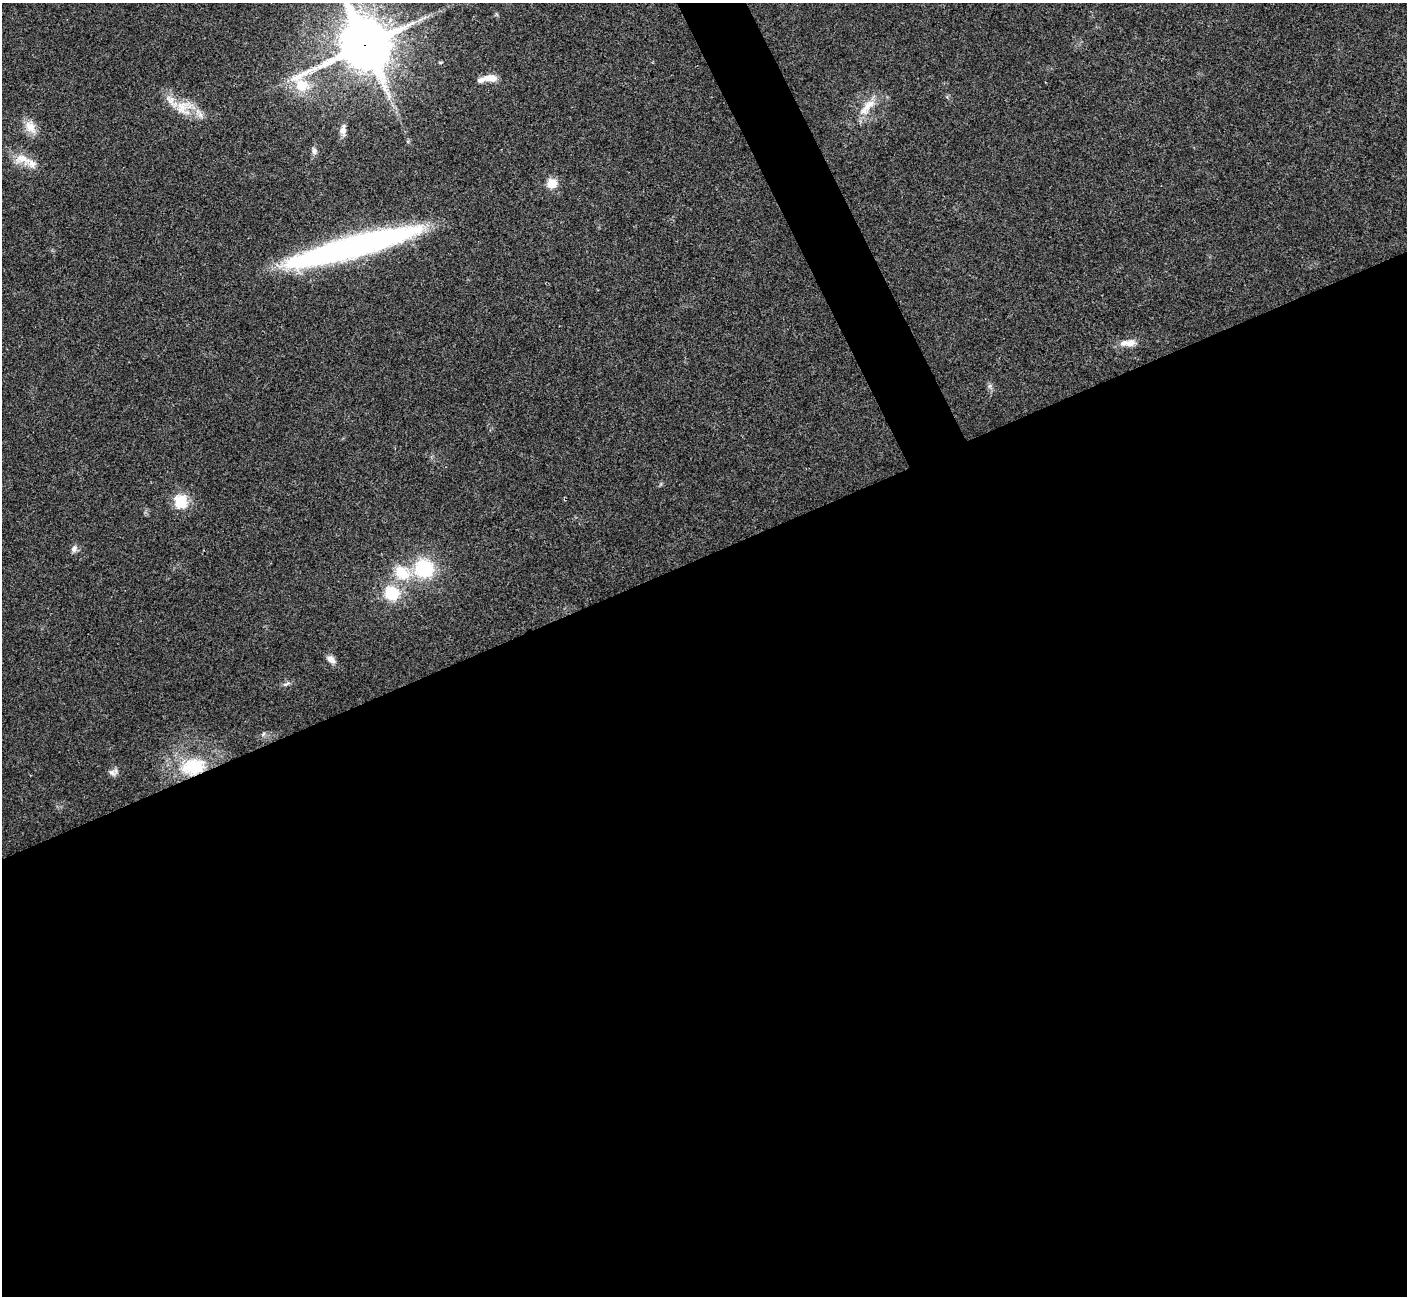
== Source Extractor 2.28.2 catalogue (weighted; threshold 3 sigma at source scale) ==
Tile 15 of 4 x 4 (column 3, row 4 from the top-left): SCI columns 2813-4217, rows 156-1449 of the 5628 x 5617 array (HDU 1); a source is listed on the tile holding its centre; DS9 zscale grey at full resolution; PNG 1409 x 1298 px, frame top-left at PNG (2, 3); no overlay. Shown black and unused: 59% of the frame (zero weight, under 3 of 4 exposures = <1% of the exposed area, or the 3 px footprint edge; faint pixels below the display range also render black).
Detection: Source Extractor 2.28.2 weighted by HDU 2 'WHT'; one run over the whole footprint, this tile lists its part. Background 0.0214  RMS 0.004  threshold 0.0181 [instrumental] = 3 sigma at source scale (4.5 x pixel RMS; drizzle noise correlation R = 1.50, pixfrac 1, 0.05/0.05 arcsec/px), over >= 5 px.
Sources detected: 24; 3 inside a brighter listed object's ellipse — not listed separately; the other 21 listed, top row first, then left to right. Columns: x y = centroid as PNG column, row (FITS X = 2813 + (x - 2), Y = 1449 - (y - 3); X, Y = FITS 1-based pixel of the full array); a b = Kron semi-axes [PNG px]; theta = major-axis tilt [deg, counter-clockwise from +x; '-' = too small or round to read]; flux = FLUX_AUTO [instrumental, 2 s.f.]
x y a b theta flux
365 45 22 19 37 1800
488 77 15 10 21 3.1
182 107 22 16 60 7.5
865 108 22 11 55 6.3
30 127 19 12 -53 4.9
343 130 12 8 -82 2.1
314 151 10 6 -84 1.5
23 159 27 13 -15 6.9
552 183 13 12 - 4.5
352 247 125 18 15 150
1128 343 23 9 4 4.2
180 501 17 15 -79 9.9
74 548 10 7 67 1.5
424 568 19 18 - 23
402 573 19 14 -38 11
392 593 17 15 -44 13
331 659 11 8 -40 2.5
286 684 11 4 23 1
263 734 6 4 71 0.59
193 767 24 16 10 19
112 773 10 7 -32 1.7
Overlapping masked pixels (flux is a lower limit): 2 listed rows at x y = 365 45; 193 767
Isophote crosses this tile's border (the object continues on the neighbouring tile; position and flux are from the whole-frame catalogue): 1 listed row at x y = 365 45